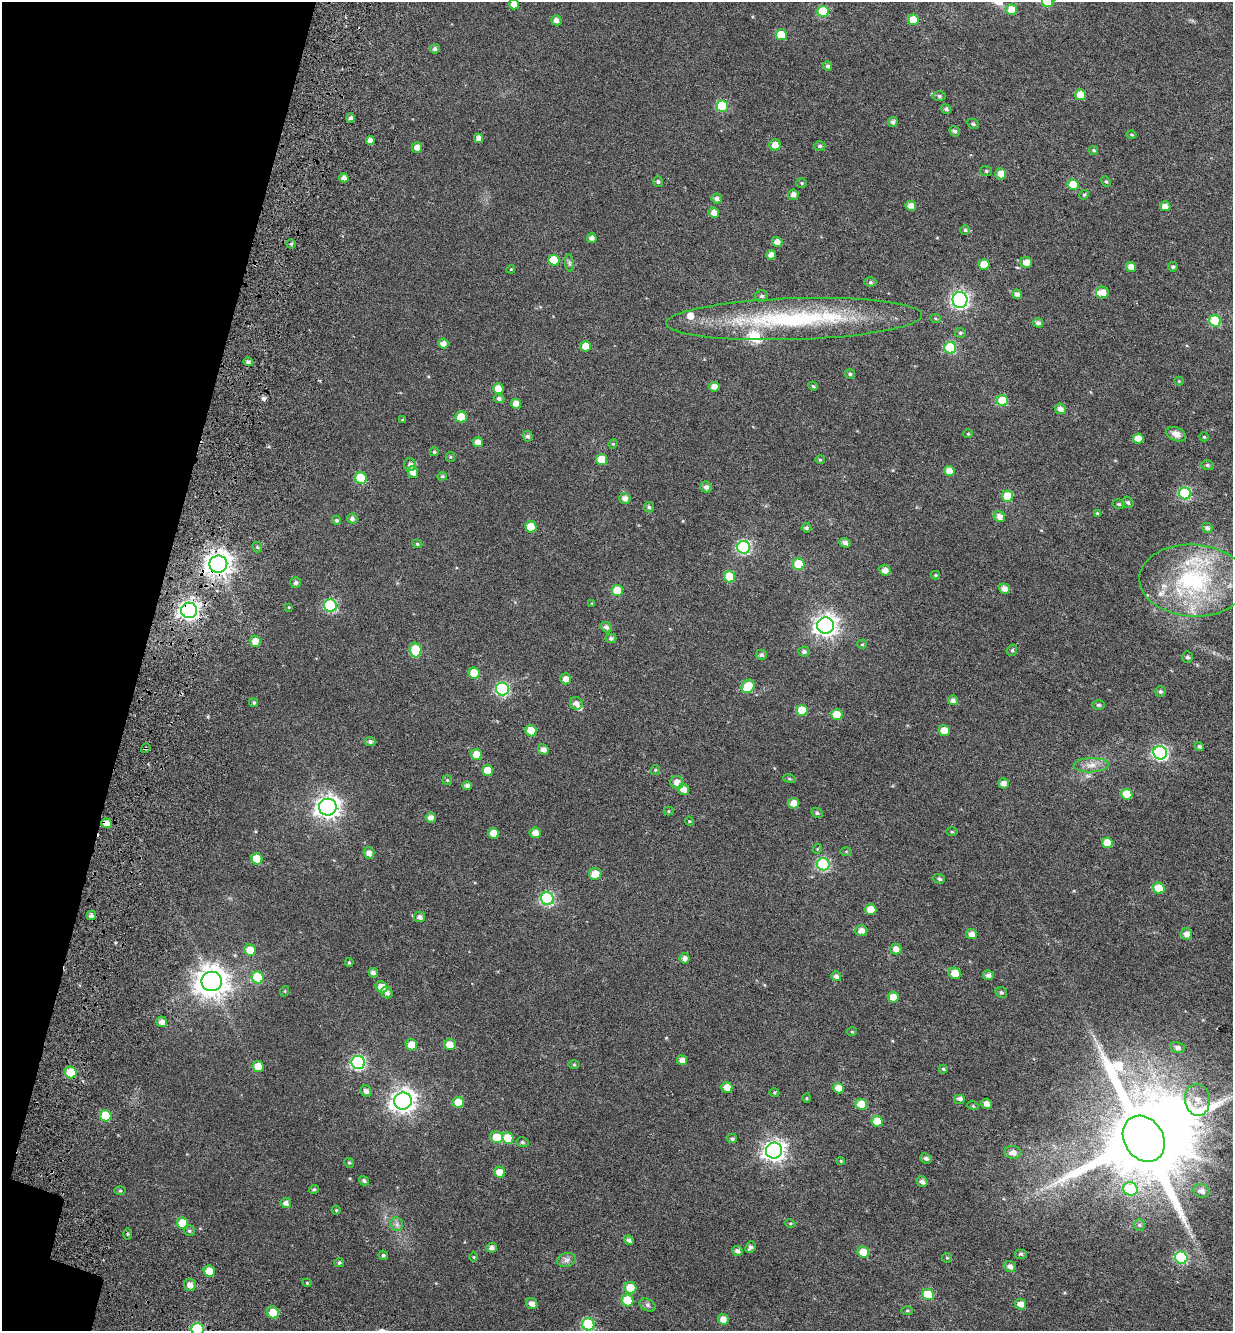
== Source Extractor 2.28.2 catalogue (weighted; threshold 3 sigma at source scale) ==
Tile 9 of 4 x 4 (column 1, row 3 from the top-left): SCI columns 466-1696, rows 1485-2813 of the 5792 x 5631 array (HDU 1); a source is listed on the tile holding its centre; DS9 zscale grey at full resolution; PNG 1235 x 1333 px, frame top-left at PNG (2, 2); each listed source drawn as its Kron ellipse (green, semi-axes under 4 px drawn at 4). Shown black and unused: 12% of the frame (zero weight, under 4 of 7 exposures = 11% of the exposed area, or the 3 px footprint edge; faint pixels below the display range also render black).
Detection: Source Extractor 2.28.2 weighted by HDU 2 'WHT'; one run over the whole footprint, this tile lists its part. Background 0.0106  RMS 0.0051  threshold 0.0209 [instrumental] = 3 sigma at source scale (4.09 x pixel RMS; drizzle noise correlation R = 1.36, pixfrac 0.8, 0.0396/0.0396 arcsec/px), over >= 5 px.
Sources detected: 288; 1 inside a brighter object's white glare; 1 cosmic-ray / hot-pixel residue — neither listed nor drawn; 7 inside a brighter listed object's ellipse — not listed separately; the other 279 listed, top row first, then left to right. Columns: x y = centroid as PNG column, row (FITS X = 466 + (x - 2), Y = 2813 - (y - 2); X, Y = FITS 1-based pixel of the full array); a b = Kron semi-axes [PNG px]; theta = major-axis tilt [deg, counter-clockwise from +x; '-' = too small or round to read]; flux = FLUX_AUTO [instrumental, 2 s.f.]
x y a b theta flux
1048 2 6 5 - 15
514 4 5 5 - 3.2
1012 10 5 5 - 6.4
823 12 6 5 - 20
556 20 5 5 - 2
913 20 5 5 - 7.8
781 35 5 5 - 9.5
435 49 5 4 - 1.3
828 66 5 4 - 1
1081 95 5 5 - 7.3
939 96 6 5 - 0.99
722 106 6 5 - 22
946 109 5 4 - 1.1
350 118 5 4 - 1.2
893 122 5 4 - 1.3
973 124 6 4 -28 0.87
955 131 5 5 - 1.2
1132 135 5 3 - 0.45
479 138 5 4 - 2.2
370 141 4 4 - 2.5
775 145 5 5 - 3.8
820 146 6 4 1 0.77
417 147 5 5 - 2.2
1094 150 4 4 - 0.66
986 171 6 5 - 0.77
1001 174 5 5 - 3.9
344 178 5 4 - 1.9
658 182 5 5 - 0.91
1106 182 5 4 - 0.66
802 183 5 4 - 0.57
1073 185 6 5 - 9.8
793 195 5 5 - 1.9
1084 195 5 4 - 0.6
717 198 5 5 - 1.6
911 206 5 5 - 3.5
1165 206 5 4 - 2.4
714 213 5 5 - 2.8
965 230 5 4 - 0.62
592 238 5 4 - 2
777 242 5 5 - 3.2
291 244 4 4 - 0.7
771 255 5 4 - 2.6
554 260 5 5 - 9.3
1026 262 6 5 - 3.5
569 263 9 4 -82 0.93
984 265 5 5 - 8.7
1131 267 5 4 - 3.7
1173 267 5 4 - 0.68
511 269 4 3 - 0.34
870 282 6 5 - 0.78
1102 292 6 6 - 3.8
1017 294 5 4 - 1.7
762 296 6 6 - 1.1
960 300 8 7 - 130
794 319 128 20 2 66
936 319 5 3 - 0.45
1215 321 6 5 - 20
1038 323 5 4 - 1.5
960 333 5 5 - 0.67
443 344 5 5 - 2.4
586 346 5 5 - 4.8
950 348 6 5 - 29
248 362 5 4 - 1.3
850 374 5 4 - 0.73
1179 381 4 4 - 0.41
813 386 5 4 - 0.61
714 387 5 5 - 3.1
498 389 5 5 - 5.1
499 398 5 4 - 1.1
1002 401 5 5 - 13
516 404 5 4 - 3.5
1060 409 5 5 - 2.3
461 417 5 5 - 8.5
403 420 4 3 - 0.62
968 434 5 4 - 0.47
1176 434 10 6 -24 2.6
528 436 5 5 - 1.2
1204 437 4 4 - 0.55
1138 439 5 5 - 5
478 442 5 5 - 2.8
613 444 5 4 - 0.46
434 452 4 4 - 0.63
450 457 5 4 - 0.51
602 459 5 5 - 8
820 460 4 4 - 0.48
410 465 6 6 - 1.7
1207 465 6 5 - 0.86
949 471 5 5 - 3.3
413 472 6 5 - 3.5
442 476 5 4 - 0.6
361 478 6 5 - 18
706 487 5 5 - 1.6
1185 493 6 6 - 40
1008 496 6 5 - 11
625 498 6 5 - 2.3
1128 502 6 5 - 0.99
1119 504 6 5 - 0.75
649 507 5 5 - 0.87
1097 513 4 4 - 0.51
999 517 6 5 - 2.5
352 519 5 5 - 1.3
336 520 4 4 - 0.75
531 527 6 5 - 10
806 528 5 4 - 0.82
1207 528 5 5 - 1.4
845 543 5 4 - 1.7
417 544 5 4 - 0.59
257 547 5 5 - 0.61
744 547 6 6 - 58
218 564 9 8 - 430
798 564 6 5 - 11
885 570 6 5 - 2.6
936 575 4 4 - 0.48
730 577 6 5 - 13
1193 580 54 36 -3 57
296 582 5 5 - 1.2
1004 589 5 5 - 2.8
617 590 6 5 - 11
592 603 4 3 - 0.39
330 606 6 6 - 40
289 607 3 3 - 0.32
189 610 8 7 - 210
826 625 8 8 - 260
606 627 6 5 - 1.4
611 638 5 5 - 1.1
255 641 6 5 - 4
862 644 5 4 - 0.49
415 650 7 6 - 17
1012 650 6 4 68 0.72
804 652 5 5 - 1.1
761 655 6 5 - 1.1
1187 657 6 5 - 0.94
474 673 6 5 - 7.6
566 679 5 5 - 2.8
748 686 7 6 - 10
502 689 6 6 - 51
1160 692 5 5 - 0.93
953 700 5 5 - 1.5
254 703 5 4 - 0.73
576 703 6 6 - 1.9
1098 705 6 4 -1 0.74
802 710 6 5 - 11
837 715 6 5 - 10
944 730 5 5 - 4.5
531 731 6 5 - 9.3
370 742 5 4 - 1.1
1199 746 4 4 - 0.83
146 748 5 4 - 0.6
543 749 5 5 - 2.1
1160 753 7 6 - 77
477 755 5 5 - 7.2
1091 765 17 7 2 3.5
488 770 5 5 - 7.2
655 770 5 5 - 0.54
789 779 6 4 -20 0.62
447 780 5 4 - 0.63
677 782 7 6 - 3.5
1004 783 5 5 - 2.4
467 786 5 4 - 1.5
684 789 6 5 - 2.9
1127 794 5 5 - 10
794 803 5 5 - 3.9
328 807 9 8 - 290
668 811 5 4 - 0.5
817 813 6 4 -27 0.89
431 817 5 5 - 2.2
689 821 5 3 - 0.39
106 823 5 5 - 3.9
952 832 6 4 -1 0.46
494 833 5 5 - 5.2
535 833 5 5 - 3
1107 843 5 5 - 6.9
817 849 5 3 - 0.36
846 851 5 3 - 0.4
369 853 6 5 - 2.5
257 859 6 5 - 9.5
823 864 6 6 - 45
595 874 6 6 - 4.8
939 879 6 5 - 1
1159 888 6 5 - 8.8
547 899 7 6 - 52
871 910 5 5 - 7
91 915 5 4 - 1.6
420 917 5 5 - 1.7
861 931 6 5 - 2.4
971 934 5 5 - 2.6
1186 934 6 5 - 2.7
896 949 5 5 - 2.9
250 950 6 5 - 6.4
685 958 5 5 - 1.8
349 962 4 3 - 0.51
373 973 5 4 - 1.8
955 973 6 5 - 5.6
988 975 5 5 - 1.8
836 976 5 4 - 1.5
258 978 6 5 - 17
212 981 10 10 - 690
381 987 6 5 - 4.8
285 991 5 3 - 0.35
1001 992 6 5 - 0.82
387 993 6 5 - 1.5
893 997 5 5 - 4.9
162 1022 5 5 - 2.4
852 1032 5 3 - 0.4
450 1044 6 5 - 4.4
411 1045 6 5 - 4.8
1178 1047 7 5 -13 1.5
682 1060 5 5 - 2.6
358 1062 7 6 - 63
574 1065 6 4 0 0.49
258 1067 5 5 - 6.4
943 1069 4 3 - 0.59
71 1073 6 6 - 18
727 1087 5 5 - 3.8
838 1088 5 5 - 4
366 1091 6 5 - 1.7
774 1092 5 3 - 0.5
807 1098 5 4 - 0.51
960 1099 6 4 0 1.6
1197 1100 16 12 -84 6.1
403 1101 9 8 - 320
458 1103 6 5 - 7.6
861 1104 6 5 - 8.6
987 1104 5 5 - 2.5
973 1106 5 3 - 0.45
106 1116 6 5 - 13
877 1121 6 5 - 6.5
497 1137 6 5 - 9.4
508 1138 6 5 - 9.6
732 1139 5 4 - 0.82
1144 1139 24 19 -57 7100
522 1142 6 5 - 0.71
774 1151 8 8 - 230
1012 1152 8 6 -6 2.6
926 1158 6 5 - 1.3
841 1161 4 4 - 0.46
349 1163 5 4 - 0.69
500 1172 5 5 - 4.6
364 1181 5 4 - 1
922 1181 6 5 - 1.4
314 1189 5 4 - 0.73
1130 1189 7 6 - 17
120 1191 6 4 1 0.53
1201 1191 8 6 -18 2.4
286 1203 5 5 - 1.9
336 1210 4 4 - 0.48
183 1223 6 5 - 9.8
790 1223 5 3 - 0.41
397 1224 7 6 - 1.3
1139 1225 6 5 - 0.73
189 1231 6 5 - 0.77
127 1234 5 4 - 0.53
629 1240 5 4 - 1.4
750 1247 6 5 - 1.2
492 1248 5 4 - 1.9
737 1251 5 5 - 1.5
863 1252 6 5 - 8.4
1021 1254 6 5 - 0.83
383 1255 5 4 - 0.76
473 1257 4 3 - 0.35
947 1258 5 4 - 0.51
1181 1258 6 6 - 44
566 1260 9 7 15 1.6
339 1263 5 4 - 0.81
1010 1267 6 5 - 2.2
209 1271 6 5 - 7.8
307 1283 4 4 - 0.44
190 1285 6 6 - 2.5
630 1288 6 5 - 9
928 1295 6 5 - 19
628 1300 6 5 - 14
532 1304 6 5 - 2.5
1020 1304 6 5 - 2.8
647 1305 8 5 -28 1.1
907 1311 6 4 0 0.58
273 1313 6 5 - 8.4
723 1319 5 5 - 3.7
588 1324 6 6 - 32
198 1329 6 6 - 33
Overlapping masked pixels (flux is a lower limit): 5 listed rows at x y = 218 564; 189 610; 146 748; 106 823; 71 1073
Isophote crosses this tile's border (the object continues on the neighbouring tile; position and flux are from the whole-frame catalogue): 3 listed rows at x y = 1048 2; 514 4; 198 1329